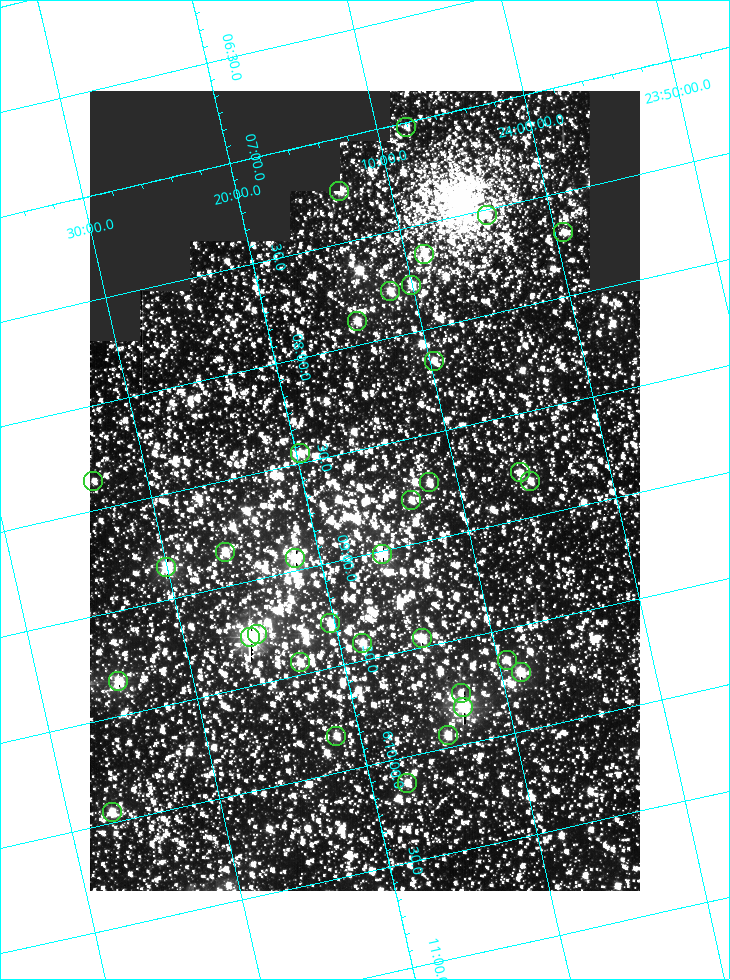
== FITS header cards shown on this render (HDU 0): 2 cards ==
NAXIS1  =                  550
NAXIS2  =                  800

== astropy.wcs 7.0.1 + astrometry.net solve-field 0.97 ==
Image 550 x 800 px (HDU 0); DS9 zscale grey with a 90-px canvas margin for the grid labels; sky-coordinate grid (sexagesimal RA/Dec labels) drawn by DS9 from the SOLVED WCS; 34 Tycho-2 reference stars matched to detected sources circled (green)
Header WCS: RA---TAN/DEC--TAN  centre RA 06:08:42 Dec +24:16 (92.17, +24.27 deg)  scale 3.98 arcsec/px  FOV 36.4' x 53.0'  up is -103 deg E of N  parity normal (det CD < 0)
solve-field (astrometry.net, Tycho-2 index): VERIFIED the header's WCS against the Tycho-2 star catalogue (verified at 3 index scales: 19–34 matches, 0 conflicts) and refined it, rather than solving blind
Solved WCS: RA---TAN-SIP/DEC--TAN-SIP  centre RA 06:08:42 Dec +24:16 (92.17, +24.27 deg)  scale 3.97 arcsec/px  FOV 36.4' x 53.0'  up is -103 deg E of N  parity normal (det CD < 0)
The solver's refit moves the header's centre by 0.32 arcsec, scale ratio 0.9998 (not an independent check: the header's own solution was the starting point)
Tycho-2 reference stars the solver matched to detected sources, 34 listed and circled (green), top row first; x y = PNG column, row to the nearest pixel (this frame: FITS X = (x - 90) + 1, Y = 800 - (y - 91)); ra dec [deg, ICRS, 3 dp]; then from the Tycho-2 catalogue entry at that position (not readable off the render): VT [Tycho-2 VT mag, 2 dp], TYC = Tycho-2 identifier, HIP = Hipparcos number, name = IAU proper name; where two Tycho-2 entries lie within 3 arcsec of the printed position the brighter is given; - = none
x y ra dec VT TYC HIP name
406 127 91.756 +24.135 11.55 1864-383-1 - -
339 191 91.813 +24.222 9.50 1864-951-1 - -
487 215 91.882 +24.069 10.67 1864-1197-1 - -
563 232 91.922 +23.991 11.04 1864-773-1 - -
424 254 91.910 +24.147 9.81 1864-677-1 - -
411 285 91.945 +24.168 9.83 1864-545-1 - -
390 291 91.946 +24.193 9.49 1864-879-1 - -
357 321 91.972 +24.235 9.87 1864-607-1 - -
434 361 92.040 +24.163 9.97 1864-387-1 - -
300 453 92.113 +24.329 10.09 1877-692-1 - -
520 472 92.195 +24.097 9.91 1877-1306-1 - -
93 481 92.090 +24.558 11.22 1868-1493-1 - -
530 481 92.208 +24.088 10.02 1877-898-1 - -
429 482 92.182 +24.197 9.90 1877-42-1 - -
411 500 92.198 +24.221 10.14 1877-234-1 - -
225 552 92.210 +24.434 9.33 1881-345-1 - -
382 554 92.254 +24.266 8.73 1877-224-1 - -
295 558 92.236 +24.360 8.19 1877-300-1 29148 -
166 567 92.212 +24.501 8.67 1881-93-1 - -
330 623 92.321 +24.338 9.42 1877-884-1 - -
257 634 92.315 +24.419 9.14 1881-15-1 - -
250 637 92.316 +24.428 7.55 1881-1595-1 - -
422 638 92.364 +24.244 8.80 1877-1589-1 - -
362 643 92.355 +24.308 9.21 1877-702-1 - -
507 660 92.412 +24.157 10.23 1877-766-1 - -
300 662 92.360 +24.380 9.69 1881-496-1 - -
521 672 92.431 +24.145 8.75 1877-16-1 - -
118 681 92.334 +24.580 8.60 1881-81-1 - -
461 693 92.439 +24.215 10.07 1877-154-1 - -
463 707 92.456 +24.215 7.57 1877-1484-1 - -
448 735 92.485 +24.239 9.49 1877-1276-1 - -
336 736 92.457 +24.359 9.75 1877-1432-1 - -
407 783 92.531 +24.294 10.40 1877-334-1 - -
112 812 92.487 +24.619 9.38 1881-1542-1 - -